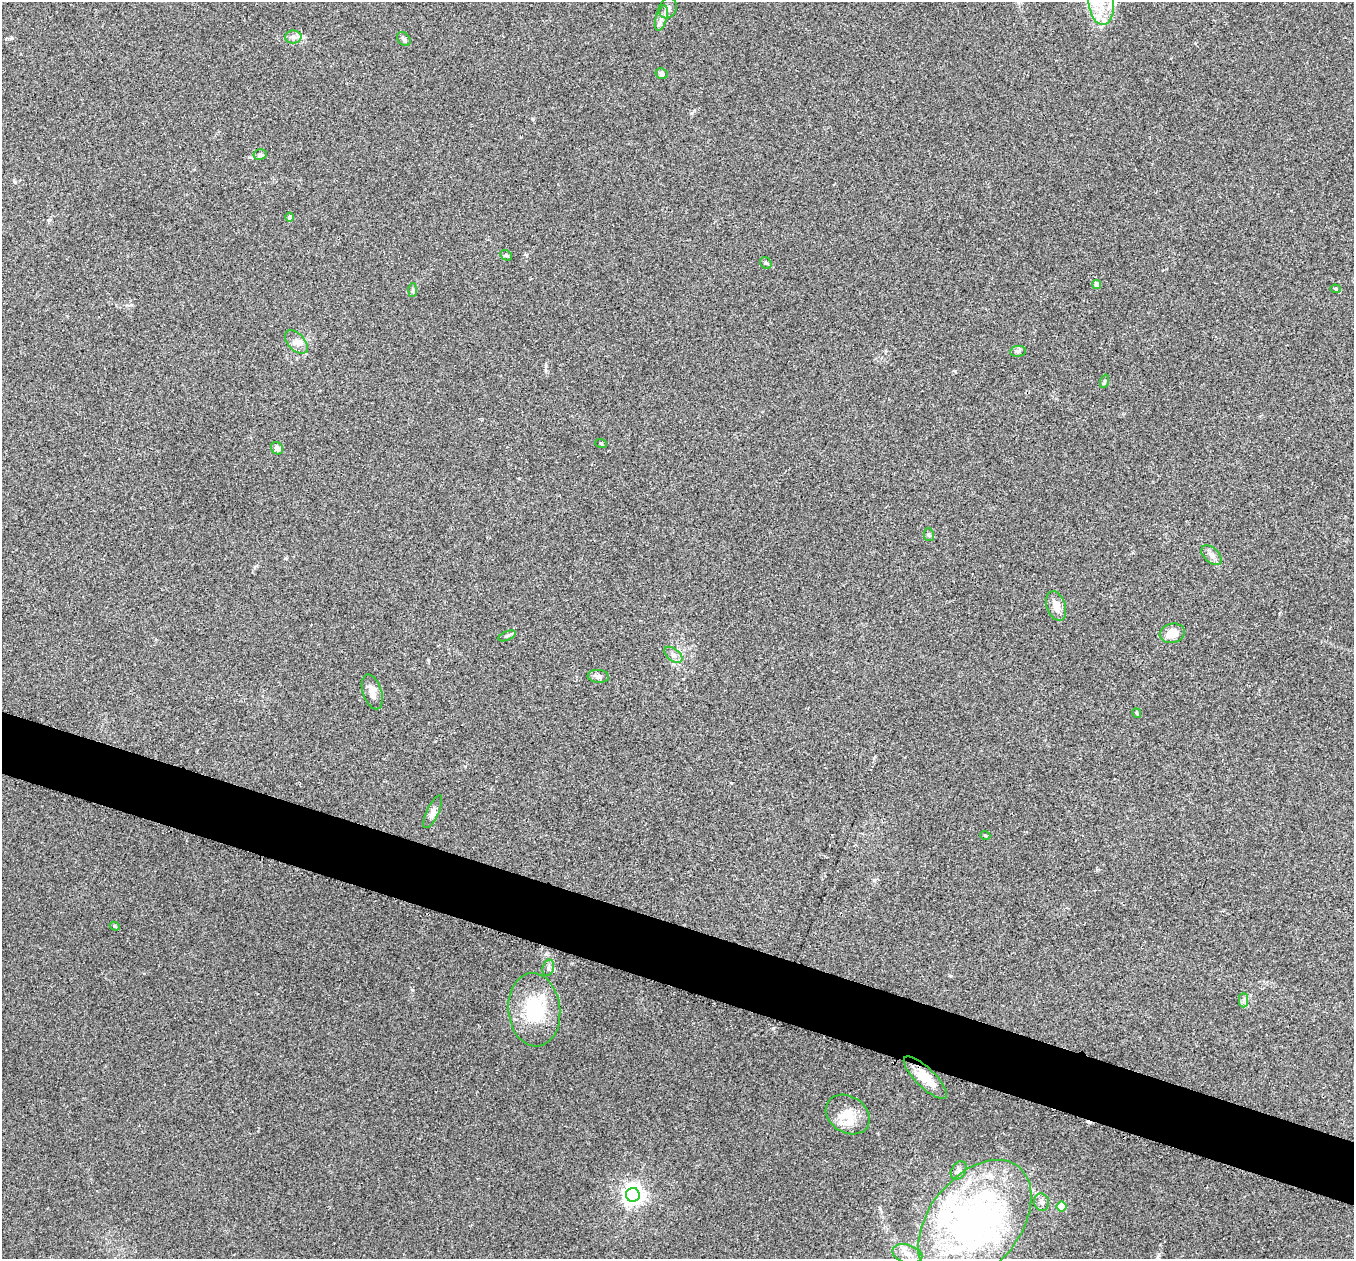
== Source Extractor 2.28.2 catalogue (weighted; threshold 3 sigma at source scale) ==
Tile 6 of 4 x 4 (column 2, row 2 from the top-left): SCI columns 1360-2711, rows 2659-3915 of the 5427 x 5441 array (HDU 1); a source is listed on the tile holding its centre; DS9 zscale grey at full resolution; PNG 1356 x 1261 px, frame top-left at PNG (2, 2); each listed source drawn as its Kron ellipse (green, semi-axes under 4 px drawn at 4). Shown black and unused: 5% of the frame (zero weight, under 2 of 3 exposures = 1% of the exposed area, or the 3 px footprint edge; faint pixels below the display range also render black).
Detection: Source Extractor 2.28.2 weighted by HDU 2 'WHT'; one run over the whole footprint, this tile lists its part. Background 0.104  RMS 0.015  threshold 0.0661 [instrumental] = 3 sigma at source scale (4.5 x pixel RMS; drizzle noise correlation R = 1.50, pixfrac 1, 0.05/0.05 arcsec/px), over >= 5 px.
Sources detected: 49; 1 inside a brighter object's white glare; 1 cosmic-ray / hot-pixel residue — neither listed nor drawn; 6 inside a brighter listed object's ellipse — not listed separately; the other 41 listed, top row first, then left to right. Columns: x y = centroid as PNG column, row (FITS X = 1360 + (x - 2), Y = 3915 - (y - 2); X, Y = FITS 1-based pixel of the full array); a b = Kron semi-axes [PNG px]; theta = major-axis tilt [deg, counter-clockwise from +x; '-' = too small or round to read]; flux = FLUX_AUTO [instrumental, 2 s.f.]
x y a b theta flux
1101 2 22 12 -84 39
668 8 11 8 63 6.9
661 18 13 5 74 7.3
293 37 8 6 1 5.4
404 39 8 5 -49 4.1
661 74 6 5 - 3.3
260 155 6 5 - 3.7
290 217 4 4 - 4.1
506 255 6 5 - 2.3
766 263 6 5 - 2.4
1097 284 4 4 - 11
1336 289 5 4 - 1.8
413 290 7 4 88 2.2
296 342 14 8 -48 9.3
1018 351 8 5 7 3.4
1105 381 7 4 71 2.2
601 443 6 3 -20 1.4
277 448 6 5 - 6.7
929 535 7 5 -79 2.3
1211 555 12 7 -43 7.5
1056 606 15 9 -71 14
1172 633 12 9 11 22
507 636 9 4 24 3
673 655 10 6 -39 5.8
598 676 11 6 -6 6
372 692 18 9 -72 12
1137 713 5 3 - 1.5
433 812 18 6 65 7.1
985 835 5 3 - 1.2
115 926 5 4 - 2.2
548 968 8 5 73 4.3
1244 1000 7 4 -90 3.4
534 1010 37 26 -84 84
925 1078 29 9 -44 29
848 1114 23 18 -33 32
959 1170 10 7 58 5.2
633 1195 7 7 - 880
1042 1202 9 7 -75 5.9
1061 1206 5 5 - 30
975 1222 70 45 51 530
907 1254 15 9 -15 13
Isophote crosses this tile's border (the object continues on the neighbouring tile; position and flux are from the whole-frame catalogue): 1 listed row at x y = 1101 2
Unlisted compact peaks at least as high as the median listed source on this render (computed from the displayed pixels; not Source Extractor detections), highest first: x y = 773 1028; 412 990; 955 371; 874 880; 546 366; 12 38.